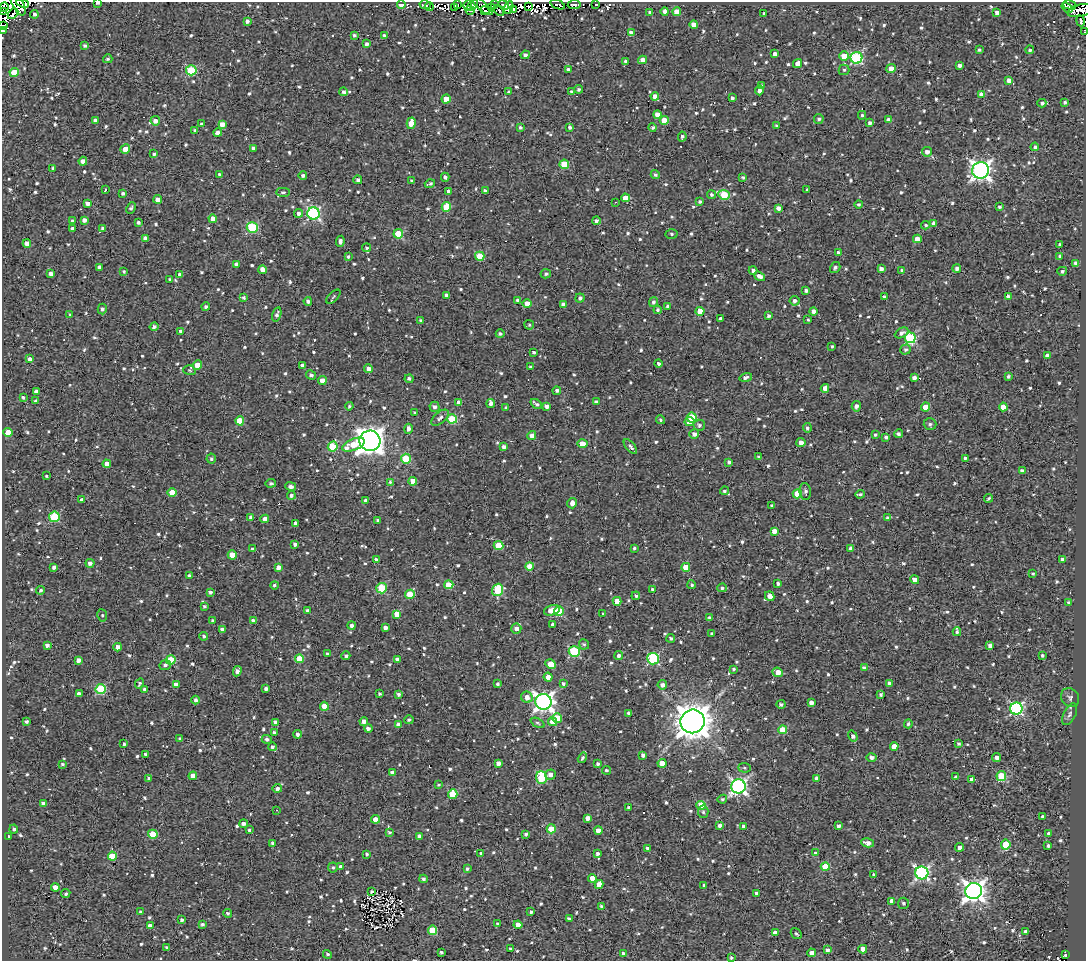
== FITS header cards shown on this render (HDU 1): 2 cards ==
NAXIS1  =                 1084
NAXIS2  =                  959

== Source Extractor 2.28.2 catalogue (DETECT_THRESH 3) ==
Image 1084 x 959 px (HDU 1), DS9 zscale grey, 1 PNG px = 1 image px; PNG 1088 x 963 px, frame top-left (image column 1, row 959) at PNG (2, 2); each listed source drawn as its Kron ellipse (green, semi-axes under 4 px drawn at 4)
Background 1.46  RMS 4.8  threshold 14.4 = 3 sigma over >= 5 px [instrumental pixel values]
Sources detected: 1034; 12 with non-positive FLUX_AUTO (blend fragments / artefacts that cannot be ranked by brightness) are neither listed nor drawn; of the other 1022, the 500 brightest by FLUX_AUTO listed and drawn (522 fainter detections omitted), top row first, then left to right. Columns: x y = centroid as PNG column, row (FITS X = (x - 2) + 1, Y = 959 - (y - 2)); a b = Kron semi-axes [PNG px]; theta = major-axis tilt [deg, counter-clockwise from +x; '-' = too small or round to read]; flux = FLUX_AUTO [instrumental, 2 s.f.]
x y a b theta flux
23 3 6 3 -21 640
98 3 4 2 - 960
18 4 12 5 -62 3500
401 4 4 3 - 4100
457 4 3 2 - 3000
495 4 4 2 - 1200
596 4 3 3 - 15000
425 5 6 3 -11 770
468 5 5 2 - 1400
472 5 7 3 48 1400
482 5 13 4 -41 580
504 5 5 3 - 1200
558 5 8 3 -20 2500
574 5 6 3 6 1200
1070 5 7 4 -17 2100
529 6 3 2 - 2500
4 7 5 2 - 2200
429 7 4 3 - 570
455 8 3 2 - 550
492 8 3 2 - 510
509 8 7 3 72 3400
1067 8 6 3 -38 1700
513 9 4 2 - 1400
470 10 4 2 - 530
499 10 6 2 -51 1900
1081 10 14 6 13 2600
485 11 4 2 - 1600
665 11 4 4 - 1400
2 12 3 2 - 1100
677 12 4 4 - 4800
650 13 4 3 - 1200
764 13 3 3 - 520
997 13 4 4 - 1600
13 14 6 2 48 1900
34 14 4 4 - 760
247 21 4 3 - 1100
1080 21 5 3 - 570
3 25 3 2 - 580
694 25 4 4 - 2700
3 31 3 2 - 620
1084 32 3 2 - 570
631 33 4 4 - 1700
354 35 4 3 - 710
384 35 3 3 - 590
366 44 4 3 - 1000
85 46 4 4 - 770
979 50 3 3 - 630
1030 50 4 4 - 590
775 54 4 4 - 1600
525 55 4 4 - 980
844 56 4 4 - 5200
856 58 6 6 - 35000
108 59 4 4 - 530
642 60 4 4 - 2100
626 61 4 3 - 700
798 63 5 4 - 2500
960 65 4 3 - 1200
891 68 5 4 - 3000
191 70 5 5 - 18000
568 70 3 3 - 770
844 70 5 5 - 550
14 73 4 4 - 7800
1009 80 4 4 - 1700
761 86 4 3 - 610
579 89 4 4 - 680
759 90 5 4 - 1300
344 92 4 4 - 830
508 92 4 3 - 540
572 92 4 3 - 810
981 94 4 4 - 2300
655 96 4 4 - 2100
732 98 3 3 - 790
446 99 4 4 - 4500
1065 102 3 3 - 750
1042 103 4 3 - 820
657 115 4 4 - 2500
862 115 4 3 - 540
819 119 5 5 - 730
95 120 4 3 - 1200
664 120 4 4 - 5900
889 120 4 4 - 2200
155 121 4 4 - 1700
411 123 6 4 75 4100
870 123 4 3 - 950
201 124 4 3 - 790
222 124 4 4 - 2300
777 126 3 3 - 570
520 127 3 3 - 620
570 127 3 3 - 850
653 127 4 4 - 750
195 130 3 3 - 520
218 133 4 4 - 1600
682 137 5 3 - 740
1035 147 4 4 - 760
253 148 4 3 - 660
125 149 5 4 - 3800
927 152 5 4 - 1700
154 154 4 4 - 680
83 161 4 4 - 1900
564 164 5 5 - 12000
53 168 3 3 - 540
981 170 8 8 - 150000
220 175 4 3 - 920
655 175 4 4 - 630
303 176 4 4 - 930
445 177 4 3 - 780
743 177 3 3 - 580
358 180 4 3 - 930
412 181 4 3 - 580
430 184 5 3 - 640
105 190 3 3 - 550
807 190 3 3 - 570
449 191 4 3 - 1400
485 191 4 3 - 680
283 192 7 4 2 530
123 193 4 3 - 680
711 195 4 4 - 640
724 195 6 5 - 14000
625 198 4 4 - 4500
158 199 4 4 - 2400
700 201 3 3 - 580
615 202 3 2 - 950
87 203 4 3 - 1400
859 204 4 4 - 620
446 207 5 4 - 9500
999 207 3 3 - 630
131 208 6 4 62 700
778 208 4 3 - 1500
298 213 4 4 - 1000
313 213 6 6 - 53000
213 219 4 4 - 3500
84 220 4 4 - 1300
72 221 4 3 - 540
596 221 4 4 - 1000
138 223 3 3 - 770
934 223 4 4 - 1600
926 225 5 4 - 610
103 228 3 3 - 680
252 228 5 5 - 25000
73 229 4 4 - 2100
398 234 5 4 - 14000
671 234 6 5 - 680
145 238 4 3 - 1200
917 239 4 4 - 2900
340 241 5 3 - 980
27 243 4 4 - 2600
1060 244 3 3 - 680
367 248 4 4 - 550
838 253 4 4 - 1200
480 256 5 4 - 11000
1060 256 4 3 - 970
348 257 3 3 - 600
1076 263 4 3 - 1000
236 264 4 4 - 870
99 267 4 3 - 840
835 268 6 5 - 770
957 268 4 4 - 1100
881 269 4 4 - 1500
262 270 4 4 - 2800
753 270 4 4 - 1000
124 271 3 3 - 520
902 271 4 4 - 590
1062 271 5 4 - 650
50 273 4 4 - 1200
180 274 4 4 - 1200
546 274 5 4 - 710
760 276 6 4 -38 1900
170 279 4 3 - 770
806 290 4 3 - 740
446 295 3 3 - 880
333 297 9 4 46 530
884 297 3 3 - 670
1008 297 4 3 - 1300
244 298 4 4 - 630
580 298 5 4 - 890
518 300 4 4 - 740
308 301 4 4 - 850
795 301 5 4 - 1100
653 302 5 4 - 900
527 303 4 4 - 3100
563 304 4 4 - 1200
667 306 3 3 - 650
206 307 4 4 - 710
102 309 5 4 - 820
658 310 4 4 - 780
700 311 4 4 - 7700
814 311 4 4 - 1700
70 315 3 3 - 560
277 315 7 4 76 990
768 316 3 3 - 720
720 318 3 3 - 3800
808 320 3 3 - 560
421 321 4 3 - 840
529 325 5 5 - 540
154 327 4 4 - 940
181 331 4 3 - 1200
902 333 7 4 28 1100
500 334 4 4 - 700
910 338 5 5 - 32000
832 346 3 3 - 520
905 349 5 5 - 810
533 352 3 3 - 600
1047 356 4 4 - 1700
30 359 4 4 - 1400
658 363 4 3 - 1200
197 365 4 4 - 4400
303 365 4 3 - 1500
531 367 3 3 - 540
369 369 4 4 - 1900
189 370 6 4 -17 580
311 375 5 4 - 830
1008 376 3 3 - 740
746 377 6 4 16 1200
914 378 4 3 - 1300
409 379 4 4 - 730
322 381 4 4 - 2600
825 388 4 4 - 2100
557 391 4 3 - 960
36 392 4 4 - 1400
23 397 4 3 - 590
36 401 3 3 - 540
596 402 4 3 - 930
459 403 4 4 - 2000
491 404 4 4 - 1300
536 404 6 3 -37 810
349 406 4 4 - 540
547 406 4 3 - 1500
856 406 5 4 - 1500
434 407 5 5 - 1200
926 407 4 4 - 6500
1003 407 4 4 - 5400
506 408 4 4 - 720
415 413 4 3 - 540
440 418 10 5 39 1400
692 418 5 5 - 12000
452 419 5 4 - 13000
661 420 4 4 - 600
240 421 4 4 - 7300
689 422 5 4 - 3500
930 424 6 5 - 670
699 425 6 5 - 930
807 428 5 4 - 770
408 429 5 4 - 1500
8 432 4 4 - 5400
694 434 5 4 - 1300
898 434 4 4 - 890
875 435 3 3 - 580
532 436 5 4 - 1700
886 437 4 3 - 940
370 441 10 10 - 360000
582 443 5 4 - 4000
801 443 4 4 - 1800
353 445 12 5 22 8500
333 446 5 4 - 12000
504 447 4 4 - 1000
630 447 9 4 -49 1000
759 457 3 3 - 630
965 458 3 3 - 600
211 459 5 5 - 760
406 459 5 5 - 14000
729 462 4 3 - 810
107 464 4 4 - 2300
1022 471 4 4 - 1700
47 476 3 3 - 510
413 481 4 4 - 3600
390 482 4 3 - 610
271 483 5 4 - 660
290 486 5 4 - 1200
725 491 5 4 - 610
805 491 8 6 -83 1100
172 492 4 4 - 5300
797 494 5 4 - 8300
860 494 5 3 - 700
291 495 4 4 - 980
988 498 4 3 - 510
82 500 4 4 - 2100
365 500 3 3 - 530
572 503 5 4 - 1800
772 506 3 3 - 700
54 517 5 5 - 21000
251 517 4 3 - 1300
888 518 4 3 - 840
265 519 4 4 - 2300
377 520 3 3 - 550
295 523 3 3 - 1100
774 531 4 4 - 2700
295 544 4 3 - 1100
498 546 5 4 - 9300
634 548 3 3 - 590
850 548 4 3 - 760
252 549 4 3 - 600
232 555 4 4 - 4000
376 559 3 3 - 720
1062 559 4 3 - 1300
90 563 4 4 - 1300
529 566 4 4 - 4100
54 567 4 4 - 950
278 567 4 4 - 2100
686 567 4 4 - 6100
1033 574 3 3 - 540
189 576 4 3 - 1300
915 580 5 4 - 1900
778 584 4 3 - 820
274 585 4 4 - 600
449 585 4 4 - 9300
692 585 4 4 - 610
381 588 5 5 - 15000
722 588 5 4 - 630
652 589 3 3 - 550
41 590 4 4 - 640
497 590 6 5 - 17000
210 592 4 3 - 860
410 594 5 4 - 7100
636 596 4 4 - 630
770 596 5 4 - 2600
617 601 4 4 - 4600
1069 602 3 3 - 560
204 606 4 3 - 610
307 610 4 4 - 730
552 610 8 5 15 3900
559 611 5 5 - 15000
397 614 4 4 - 3200
603 614 3 3 - 550
102 615 6 5 - 680
710 618 4 4 - 1000
213 620 3 3 - 580
253 620 4 4 - 1100
553 625 4 3 - 1100
352 626 4 4 - 960
385 628 4 4 - 1400
516 628 5 5 - 1600
222 629 3 3 - 5500
957 632 4 3 - 600
712 634 4 3 - 980
204 636 4 4 - 640
671 638 4 4 - 590
584 644 5 5 - 610
47 645 4 3 - 1200
990 645 4 4 - 1700
118 647 4 4 - 2200
574 652 5 5 - 28000
327 654 3 3 - 590
619 655 4 4 - 1100
1042 655 4 3 - 520
346 656 4 4 - 850
300 659 4 4 - 9300
397 659 4 4 - 1400
653 659 6 5 - 35000
78 660 4 4 - 1400
171 660 5 4 - 16000
551 664 5 4 - 6200
165 665 6 5 - 870
864 668 4 4 - 1100
733 669 4 3 - 540
237 671 5 4 - 1400
778 672 5 4 - 3300
548 677 4 4 - 2600
140 683 6 4 64 590
889 683 4 4 - 950
176 684 4 4 - 2100
498 684 3 3 - 610
563 684 4 4 - 630
662 685 5 4 - 1500
266 688 4 3 - 1000
101 689 5 5 - 18000
145 689 4 4 - 750
79 694 4 4 - 1800
379 694 3 3 - 540
399 694 3 3 - 840
881 695 4 3 - 580
527 697 6 5 - 2100
1070 698 10 8 -51 1200
195 700 4 4 - 910
543 702 8 8 - 150000
811 703 4 4 - 1600
781 704 4 4 - 750
324 706 4 4 - 4200
1016 709 6 6 - 55000
629 713 3 3 - 620
1070 714 11 6 65 1100
557 718 5 4 - 9100
409 720 4 4 - 640
26 721 4 3 - 690
364 721 4 4 - 1600
692 721 12 12 - 640000
275 722 4 4 - 1100
552 722 4 4 - 4300
537 723 7 4 -27 610
908 724 4 4 - 580
398 725 4 4 - 1800
368 728 4 4 - 1200
783 730 4 4 - 7800
274 733 4 3 - 970
297 734 4 4 - 1100
853 736 6 4 -55 1300
180 739 4 3 - 740
267 739 5 4 - 920
124 744 3 3 - 670
959 744 3 3 - 660
894 746 4 4 - 4200
272 747 4 4 - 760
145 754 3 3 - 550
643 755 4 3 - 1200
871 757 5 4 - 1300
997 757 4 4 - 1600
582 758 5 4 - 610
498 763 4 3 - 1800
662 763 4 4 - 3900
62 764 4 3 - 560
598 764 4 3 - 870
745 768 6 4 -3 580
606 770 4 4 - 620
392 772 4 3 - 1300
550 774 5 5 - 1600
193 776 4 4 - 2700
1001 776 5 5 - 17000
956 777 4 4 - 1100
149 778 4 3 - 980
541 778 6 5 - 22000
817 778 4 4 - 1400
972 779 4 3 - 1600
438 785 4 4 - 540
738 786 7 7 - 98000
277 788 4 4 - 1000
453 794 5 4 - 13000
722 799 5 4 - 510
43 803 4 3 - 810
701 805 4 4 - 9000
628 807 3 3 - 550
276 810 3 2 - 540
703 812 6 5 - 540
1042 817 3 3 - 590
587 818 4 4 - 1700
376 819 4 4 - 3600
244 823 4 4 - 1300
720 826 4 3 - 1100
838 826 4 3 - 950
744 827 3 3 - 1200
14 829 4 4 - 700
551 829 4 4 - 8100
249 830 3 3 - 540
598 830 4 4 - 2200
389 832 4 3 - 630
1048 833 4 3 - 750
153 834 5 4 - 9000
526 834 3 3 - 650
8 836 3 3 - 640
419 836 4 4 - 1500
273 843 3 3 - 700
868 843 7 4 -13 1900
1006 845 5 5 - 12000
1048 846 3 3 - 730
960 847 4 4 - 1500
647 848 3 3 - 550
816 852 3 3 - 1300
481 853 4 3 - 700
367 854 4 3 - 550
597 854 4 3 - 910
112 856 4 4 - 8100
340 867 4 4 - 650
825 867 4 4 - 9400
333 868 5 5 - 630
467 869 3 3 - 610
922 873 6 6 - 73000
874 875 4 3 - 1300
592 878 4 4 - 3000
423 879 4 4 - 760
599 884 4 4 - 3400
704 885 4 3 - 660
55 887 4 4 - 2200
974 891 8 8 - 220000
372 892 3 3 - 670
757 893 3 3 - 790
66 894 5 4 - 620
892 901 4 4 - 2300
903 903 5 5 - 700
601 906 4 3 - 580
141 912 4 4 - 870
531 912 4 3 - 700
227 913 4 4 - 590
569 919 4 3 - 1000
182 920 3 3 - 860
202 924 4 3 - 760
498 924 4 3 - 860
518 925 4 4 - 2600
150 926 4 4 - 2000
432 930 4 4 - 9800
1025 931 3 3 - 770
775 933 4 4 - 2900
796 934 6 5 - 690
167 947 4 3 - 700
510 948 3 3 - 560
863 949 4 4 - 3600
827 950 4 4 - 1100
441 952 3 3 - 690
811 953 4 4 - 1900
327 954 5 4 - 610
624 954 4 4 - 1400
1066 955 3 3 - 1300
731 958 4 3 - 610
At the frame edge (FLAGS 8, measured only in part): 8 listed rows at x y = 23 3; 98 3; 18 4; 1081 10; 2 12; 3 25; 3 31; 1084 32
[522 fainter detections neither listed nor drawn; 12 non-positive-flux detections neither listed nor drawn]